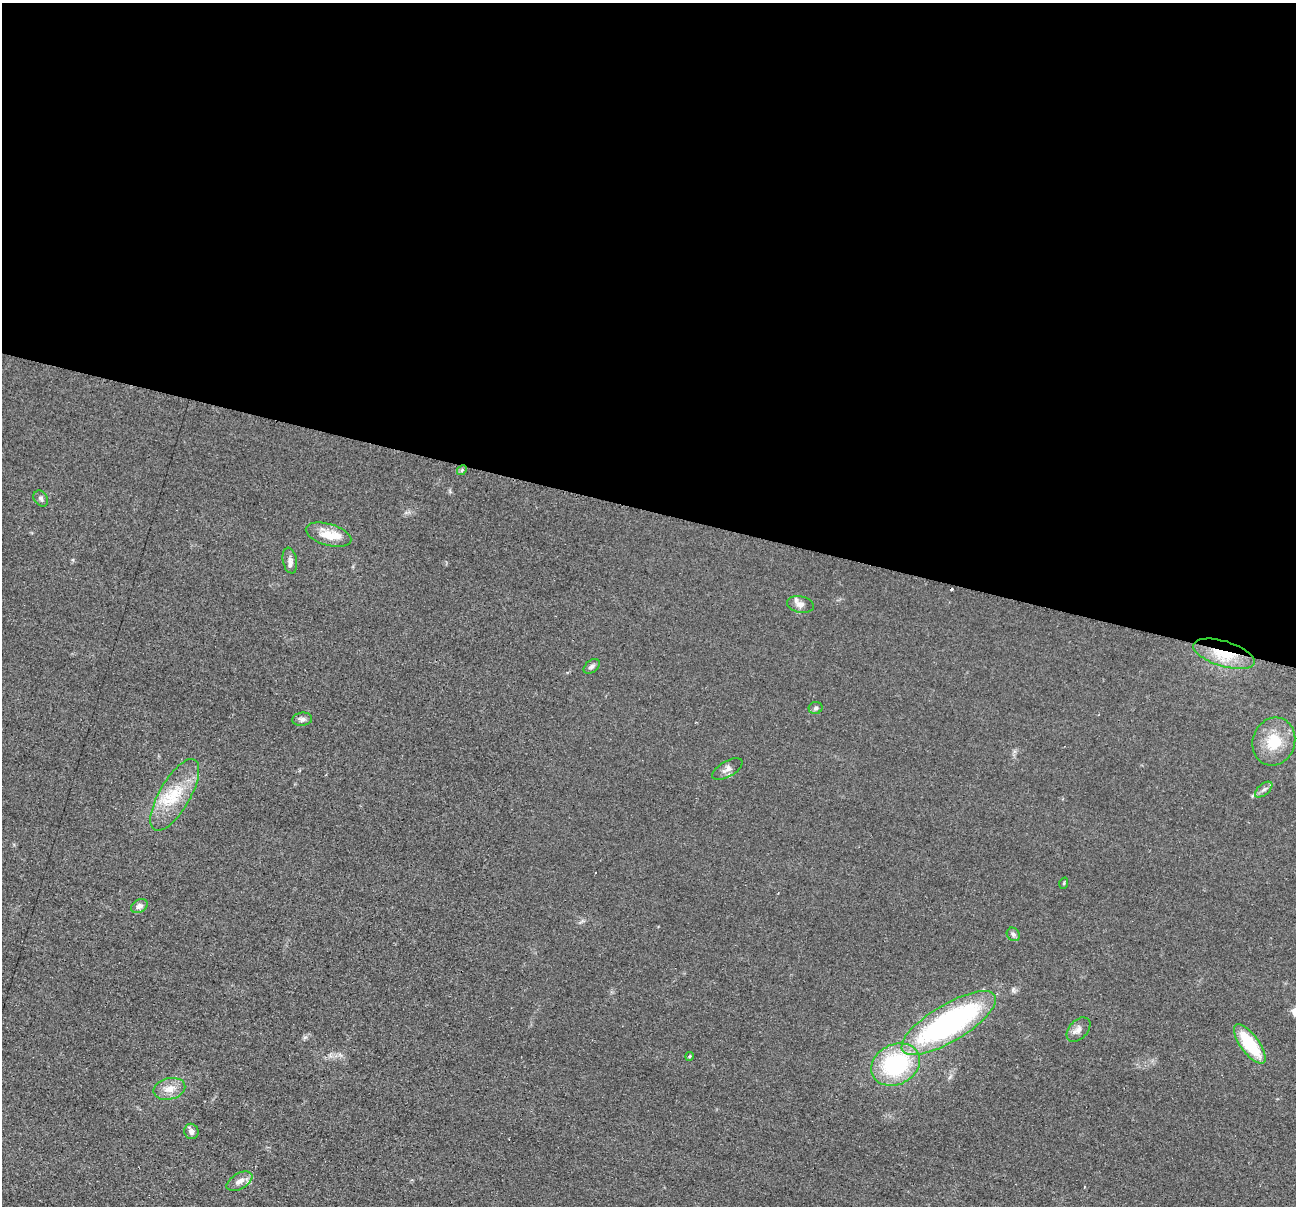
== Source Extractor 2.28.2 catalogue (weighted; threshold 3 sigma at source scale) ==
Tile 3 of 4 x 4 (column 3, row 1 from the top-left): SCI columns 2597-3890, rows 3871-5074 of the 5194 x 5209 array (HDU 1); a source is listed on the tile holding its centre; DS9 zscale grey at full resolution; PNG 1298 x 1208 px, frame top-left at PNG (2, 3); each listed source drawn as its Kron ellipse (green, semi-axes under 4 px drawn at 4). Shown black and unused: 42% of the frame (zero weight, under 2 of 3 exposures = <1% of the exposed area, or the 3 px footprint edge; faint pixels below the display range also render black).
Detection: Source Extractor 2.28.2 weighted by HDU 2 'WHT'; one run over the whole footprint, this tile lists its part. Background 0.0439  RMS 0.0074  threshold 0.0332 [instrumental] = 3 sigma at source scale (4.5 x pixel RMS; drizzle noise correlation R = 1.50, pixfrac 1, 0.05/0.05 arcsec/px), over >= 5 px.
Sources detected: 26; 1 cosmic-ray / hot-pixel residue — neither listed nor drawn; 1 inside a brighter listed object's ellipse — not listed separately; the other 24 listed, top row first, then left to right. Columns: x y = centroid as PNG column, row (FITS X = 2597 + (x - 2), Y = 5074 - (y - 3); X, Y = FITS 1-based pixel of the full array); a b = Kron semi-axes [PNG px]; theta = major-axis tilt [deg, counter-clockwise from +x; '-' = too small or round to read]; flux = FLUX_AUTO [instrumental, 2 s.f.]
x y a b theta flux
462 470 5 4 - 1.2
41 499 8 6 -58 2.2
328 535 23 10 -16 14
290 561 13 7 -79 3.4
800 604 13 8 -11 4.1
1224 654 32 12 -17 24
592 666 9 6 39 2.1
816 708 7 6 - 1.6
302 719 10 6 6 2.4
1274 742 24 21 70 23
727 769 17 7 30 4.1
1264 790 10 5 40 2.5
175 795 40 15 60 28
1064 883 6 3 72 0.73
139 906 9 6 31 3.1
1013 934 7 6 - 1.9
949 1023 54 18 31 190
1079 1030 14 9 46 4.4
1250 1044 23 9 -54 38
690 1056 4 3 - 0.9
896 1065 25 20 28 75
169 1089 16 10 13 8.6
191 1131 8 7 - 3.2
239 1181 14 7 30 5
Overlapping masked pixels (flux is a lower limit): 1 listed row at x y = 1224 654